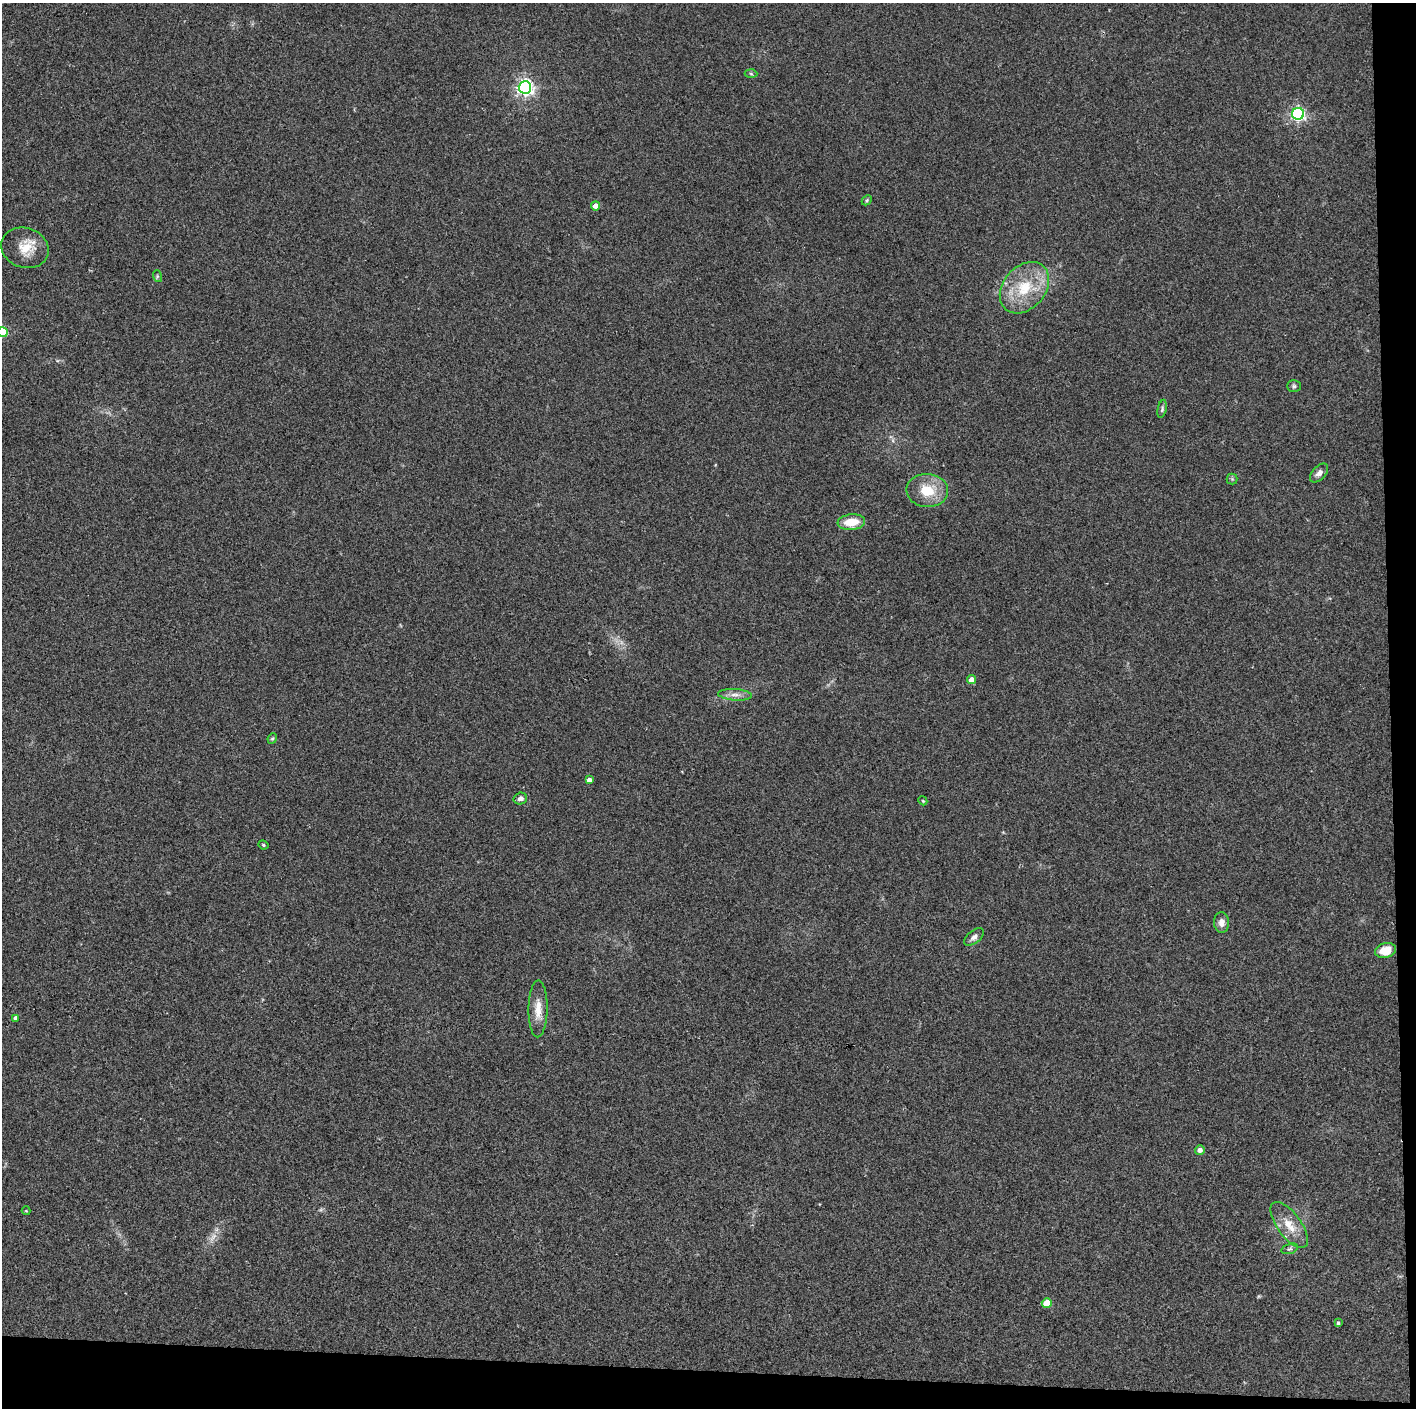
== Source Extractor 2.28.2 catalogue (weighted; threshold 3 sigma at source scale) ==
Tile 9 of 3 x 3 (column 3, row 3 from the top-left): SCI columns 2829-4242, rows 1-1406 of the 4242 x 4218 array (HDU 1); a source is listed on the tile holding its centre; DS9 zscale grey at full resolution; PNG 1418 x 1410 px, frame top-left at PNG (2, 3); each listed source drawn as its Kron ellipse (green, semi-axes under 4 px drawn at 4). Shown black and unused: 5% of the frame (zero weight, under 2 of 3 exposures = <1% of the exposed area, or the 3 px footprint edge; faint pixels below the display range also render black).
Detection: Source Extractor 2.28.2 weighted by HDU 2 'WHT'; one run over the whole footprint, this tile lists its part. Background 0.077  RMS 0.0093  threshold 0.0418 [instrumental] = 3 sigma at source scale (4.5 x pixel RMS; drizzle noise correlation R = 1.50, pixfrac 1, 0.05/0.05 arcsec/px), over >= 5 px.
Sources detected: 34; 1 too faint to see at this stretch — neither listed nor drawn; the other 33 listed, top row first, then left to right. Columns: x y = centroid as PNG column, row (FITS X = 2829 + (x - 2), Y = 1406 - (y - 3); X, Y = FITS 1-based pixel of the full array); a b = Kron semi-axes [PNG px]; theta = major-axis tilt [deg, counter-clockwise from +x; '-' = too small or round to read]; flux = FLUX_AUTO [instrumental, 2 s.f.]
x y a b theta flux
751 74 6 4 -3 1.4
525 87 6 6 - 360
1298 114 6 6 - 200
867 200 5 4 - 1.4
595 206 4 4 - 6.5
25 248 24 20 -20 20
157 276 6 4 -73 1.1
1024 288 29 21 49 41
2 332 5 5 - 56
1294 386 7 5 -1 1.9
1162 409 9 4 79 1.9
1319 473 11 6 46 4.6
1232 479 5 5 - 1.4
927 490 21 16 -3 25
851 522 14 8 6 18
972 680 4 4 - 6.2
735 695 17 5 -4 5.8
272 738 5 4 - 1.2
589 780 4 4 - 5
520 799 7 6 - 3.8
923 801 4 3 - 0.86
263 845 5 3 - 1.2
1222 922 10 7 -86 5.3
974 937 11 6 39 4
1385 950 11 7 13 19
538 1009 28 9 89 13
16 1018 4 4 - 3.4
1200 1150 5 4 - 4.9
26 1211 4 4 - 0.83
1289 1225 27 12 -54 17
1290 1249 8 5 19 2.2
1047 1303 5 4 - 22
1338 1323 4 4 - 1.5
Isophote crosses this tile's border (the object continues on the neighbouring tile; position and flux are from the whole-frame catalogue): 1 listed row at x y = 2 332